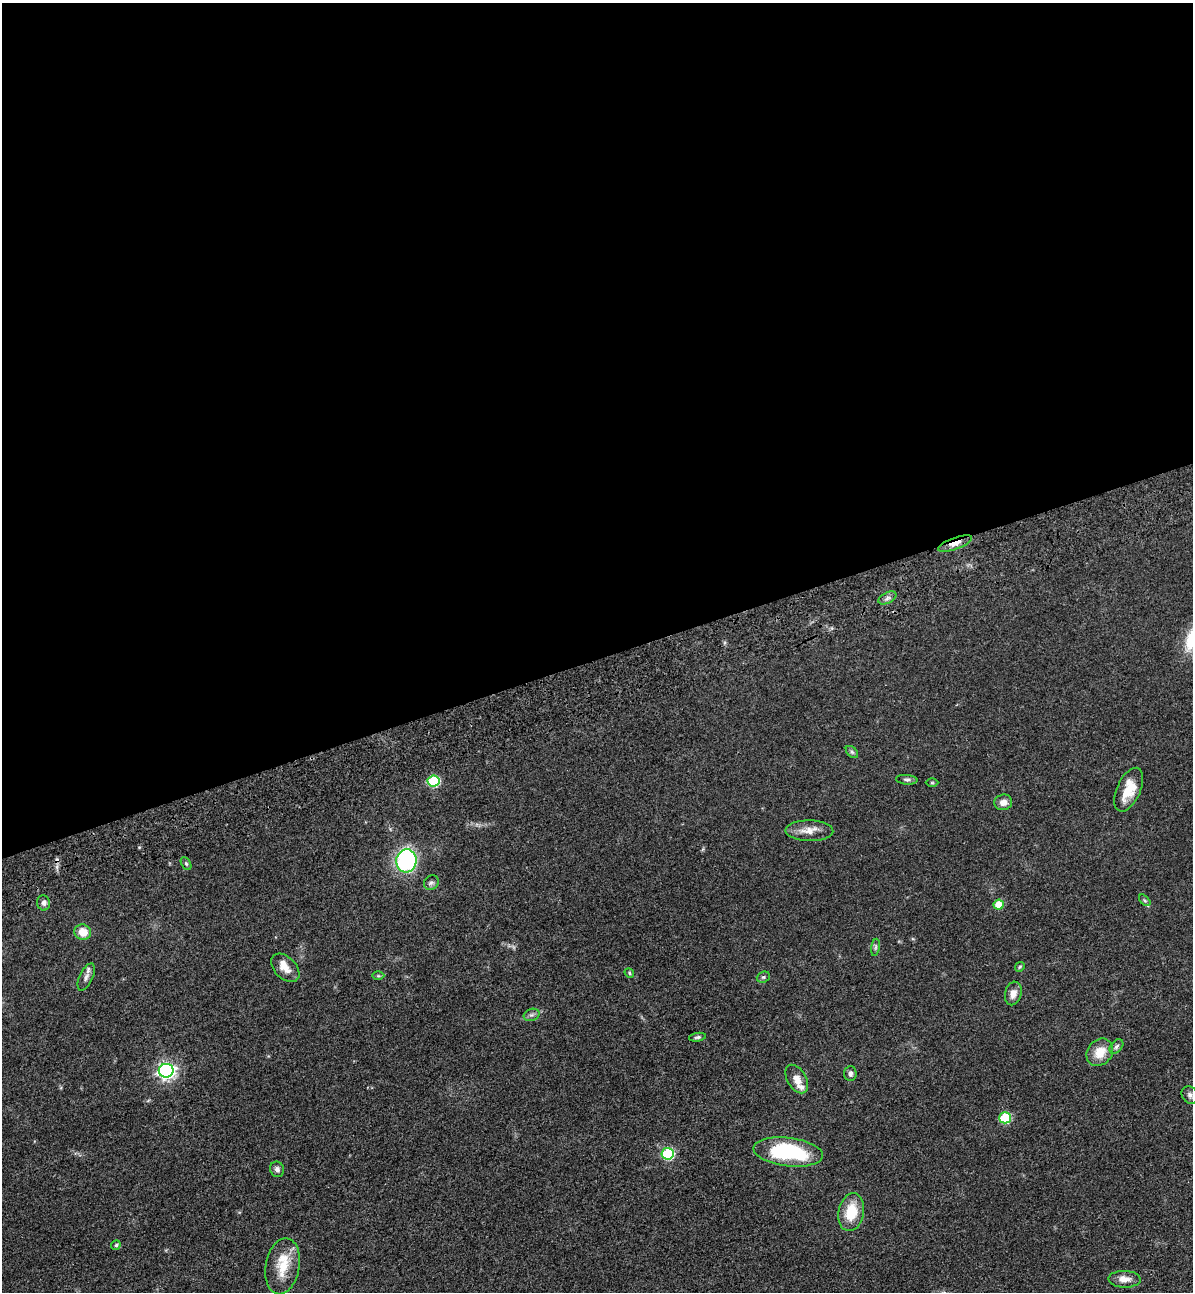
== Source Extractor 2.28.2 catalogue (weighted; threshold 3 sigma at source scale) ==
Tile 2 of 4 x 4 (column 2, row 1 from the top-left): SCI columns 1499-2689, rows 3984-5273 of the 5261 x 5389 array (HDU 1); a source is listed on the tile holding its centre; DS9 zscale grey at full resolution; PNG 1195 x 1294 px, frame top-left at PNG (2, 3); each listed source drawn as its Kron ellipse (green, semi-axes under 4 px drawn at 4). Shown black and unused: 51% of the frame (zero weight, under 3 of 4 exposures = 6% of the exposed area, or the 3 px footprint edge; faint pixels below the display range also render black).
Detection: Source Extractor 2.28.2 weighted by HDU 2 'WHT'; one run over the whole footprint, this tile lists its part. Background 0.0538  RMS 0.0057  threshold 0.0259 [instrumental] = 3 sigma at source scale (4.5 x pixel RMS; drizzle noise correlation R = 1.50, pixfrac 1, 0.05/0.05 arcsec/px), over >= 5 px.
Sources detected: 43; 1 cosmic-ray / hot-pixel residue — neither listed nor drawn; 2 inside a brighter listed object's ellipse — not listed separately; the other 40 listed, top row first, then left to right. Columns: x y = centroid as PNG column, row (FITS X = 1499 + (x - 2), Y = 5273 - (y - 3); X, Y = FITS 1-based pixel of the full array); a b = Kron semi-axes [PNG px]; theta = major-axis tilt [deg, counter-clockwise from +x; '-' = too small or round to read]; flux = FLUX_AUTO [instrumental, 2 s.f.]
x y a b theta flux
955 543 18 6 19 5.6
887 598 10 5 27 1.8
852 752 7 4 -45 0.99
907 780 11 5 -4 1.4
433 781 6 5 - 45
932 783 6 4 0 0.71
1129 790 23 11 66 12
1003 802 9 8 - 3.6
809 831 24 10 -1 6.5
406 861 11 10 - 72
186 864 7 4 -62 0.91
431 883 8 7 - 1.6
1145 900 7 4 -45 0.91
44 903 8 6 -79 1.9
999 905 5 5 - 12
83 932 8 7 - 7.9
875 947 9 4 81 1.3
1020 967 5 4 - 0.65
285 968 17 10 -46 5.9
629 973 5 4 - 0.73
378 976 6 4 -1 0.72
86 977 15 6 65 2.7
763 977 7 5 21 0.97
1013 993 12 8 76 4.2
532 1015 8 6 19 1.5
697 1037 8 4 9 1.2
1116 1046 8 5 50 1.5
1100 1052 15 12 49 9.4
166 1071 7 7 - 190
850 1074 7 6 - 1.7
797 1079 15 9 -60 5.3
1190 1095 9 7 -60 2
1005 1118 6 5 - 33
788 1152 35 14 -7 47
668 1154 6 6 - 46
277 1169 8 7 - 2.1
851 1212 19 12 79 16
116 1245 5 4 - 1.1
283 1266 28 17 80 14
1124 1279 16 8 -2 5
Overlapping masked pixels (flux is a lower limit): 1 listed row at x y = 955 543